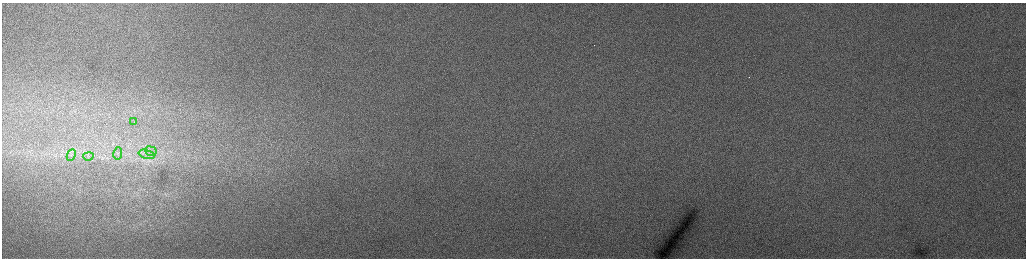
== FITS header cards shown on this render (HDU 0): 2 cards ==
NAXIS1  =                 2048 /fastest changing axis
NAXIS2  =                  512 /next to fastest changing axis

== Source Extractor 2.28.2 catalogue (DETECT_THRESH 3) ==
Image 2048 x 512 px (HDU 0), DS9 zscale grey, zoomed out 1/2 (1 PNG px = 2 x 2 image px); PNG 1028 x 260 px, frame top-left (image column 1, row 511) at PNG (2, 3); each listed source drawn as its Kron ellipse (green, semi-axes under 4 px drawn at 4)
Background 168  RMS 2.1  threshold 6.3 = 3 sigma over >= 5 px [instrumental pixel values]
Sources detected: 8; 2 cannot appear on this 1/2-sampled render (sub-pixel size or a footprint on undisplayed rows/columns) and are neither listed nor drawn; the other 6 listed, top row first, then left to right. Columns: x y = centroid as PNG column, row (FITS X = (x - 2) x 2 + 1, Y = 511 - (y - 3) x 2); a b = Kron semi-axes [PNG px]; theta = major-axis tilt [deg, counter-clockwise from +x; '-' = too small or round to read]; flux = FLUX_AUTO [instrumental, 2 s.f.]
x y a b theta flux
134 122 2 2 - 200
151 151 6 5 - 1400
118 153 6 2 80 500
147 154 8 4 -14 1800
71 155 6 3 63 910
88 156 5 2 - 450
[2 sub-pixel or undisplayed-footprint detections neither listed nor drawn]